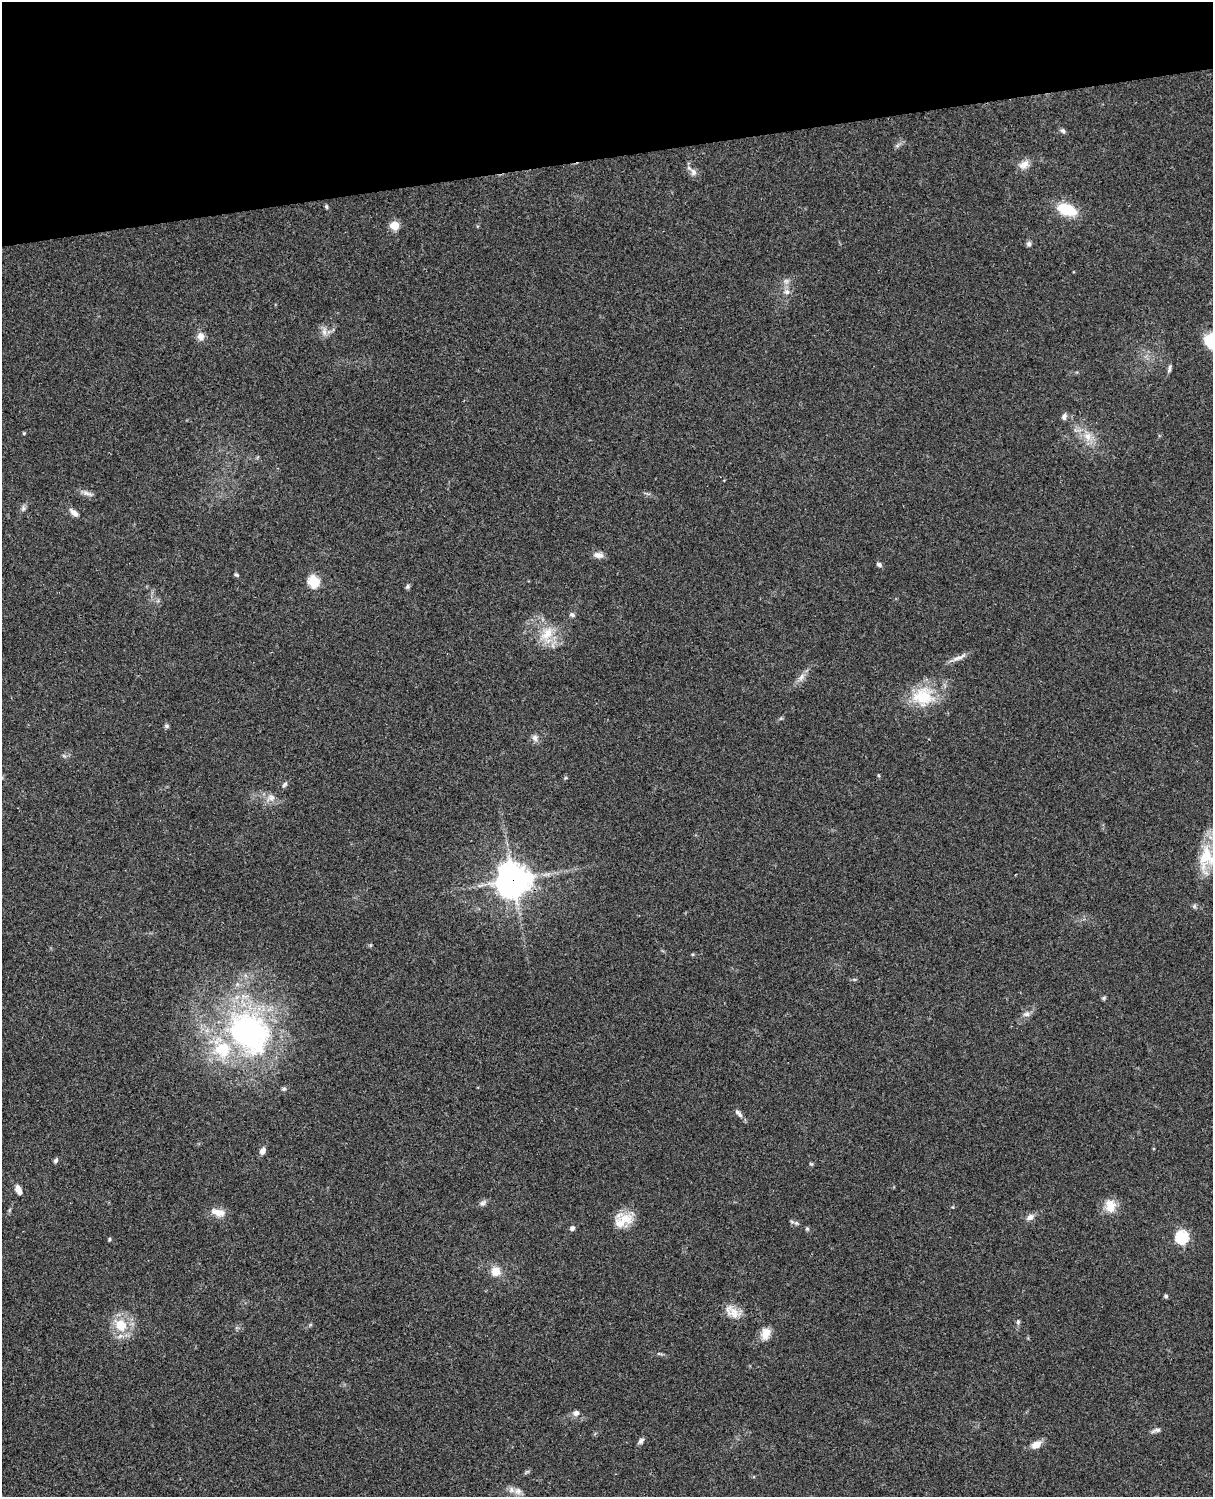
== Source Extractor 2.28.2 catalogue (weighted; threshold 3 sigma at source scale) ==
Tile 3 of 4 x 3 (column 3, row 1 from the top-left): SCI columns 2546-3756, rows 3268-4762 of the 5088 x 4926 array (HDU 1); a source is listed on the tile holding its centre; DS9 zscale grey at full resolution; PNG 1215 x 1499 px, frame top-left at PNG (2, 2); no overlay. Shown black and unused: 10% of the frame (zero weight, under 3 of 4 exposures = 6% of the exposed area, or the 3 px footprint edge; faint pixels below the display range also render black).
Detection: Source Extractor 2.28.2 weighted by HDU 2 'WHT'; one run over the whole footprint, this tile lists its part. Background 0.103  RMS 0.0065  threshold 0.0292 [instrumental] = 3 sigma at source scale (4.5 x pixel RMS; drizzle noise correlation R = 1.50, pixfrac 1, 0.05/0.05 arcsec/px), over >= 5 px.
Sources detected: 65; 2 inside a brighter listed object's ellipse — not listed separately; the other 63 listed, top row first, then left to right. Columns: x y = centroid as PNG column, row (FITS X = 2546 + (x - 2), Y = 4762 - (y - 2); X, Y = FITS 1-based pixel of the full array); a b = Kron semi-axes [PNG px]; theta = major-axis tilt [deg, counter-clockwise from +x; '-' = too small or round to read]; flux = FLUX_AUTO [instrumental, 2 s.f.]
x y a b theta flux
1063 131 7 6 - 1.6
1024 164 16 10 27 5.1
693 172 10 8 -69 3.2
326 206 5 4 - 0.93
1067 210 18 10 -19 25
395 225 5 5 - 23
1029 244 6 6 - 1.9
787 292 8 7 - 2.8
324 332 12 7 -78 3.4
201 336 9 8 - 4.2
1169 368 12 4 72 1.7
1064 417 8 6 76 2.1
24 433 5 4 - 0.6
1087 437 12 10 -39 6.7
87 493 17 5 -15 3
23 508 9 4 82 1.5
74 512 13 6 -42 3.3
599 555 13 8 -3 3.5
879 564 7 5 -26 1.5
236 575 6 4 -21 0.88
314 581 6 5 - 56
407 587 6 5 - 1.3
572 615 7 6 - 1.4
547 633 22 14 52 14
959 657 25 6 25 4.1
801 677 13 7 52 3.8
923 696 32 26 4 26
166 726 5 5 - 1.3
535 738 10 7 -72 2.6
285 784 9 5 52 1.5
271 797 10 8 0 3.9
1206 858 38 19 84 21
513 880 11 11 - 950
1104 998 6 5 - 0.97
1026 1014 10 7 13 2.6
249 1032 64 49 -47 160
284 1089 6 5 - 1.1
738 1113 15 6 -48 2.6
262 1151 8 6 63 3.1
56 1160 7 5 46 1.4
811 1164 6 3 -18 0.72
18 1189 10 6 -64 4.6
483 1203 10 6 28 2.1
1110 1206 17 14 86 8.9
218 1212 19 9 -14 6.8
1030 1217 11 7 27 3.3
620 1223 25 18 4 11
796 1223 6 5 - 1.3
572 1228 5 5 - 2
807 1229 6 5 - 0.98
1182 1237 6 6 - 84
109 1239 4 4 - 0.93
496 1271 10 10 - 8
1166 1296 5 4 - 1.2
732 1312 24 13 -36 8.2
1018 1322 7 5 90 1.3
121 1325 17 14 -43 16
766 1334 14 10 68 7.3
576 1413 8 7 - 2.6
1156 1430 13 5 18 2
641 1441 9 5 52 1.9
1036 1444 13 8 30 5.7
518 1491 11 10 - 4
Overlapping masked pixels (flux is a lower limit): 1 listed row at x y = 513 880